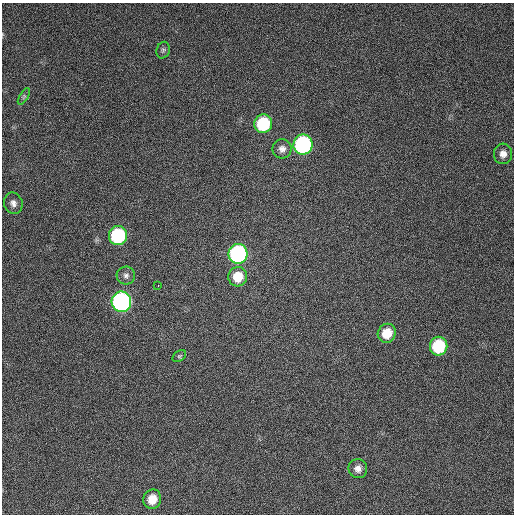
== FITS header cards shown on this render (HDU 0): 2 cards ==
NAXIS1  =                  512 / Axis length
NAXIS2  =                  512 / Axis length

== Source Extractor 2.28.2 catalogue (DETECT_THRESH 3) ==
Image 512 x 512 px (HDU 0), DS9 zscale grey, 1 PNG px = 1 image px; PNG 516 x 516 px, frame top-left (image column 1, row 512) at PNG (2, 3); each listed source drawn as its Kron ellipse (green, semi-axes under 4 px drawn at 4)
Background 345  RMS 7.4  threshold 22.1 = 3 sigma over >= 5 px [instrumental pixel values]
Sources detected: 18; all 18 listed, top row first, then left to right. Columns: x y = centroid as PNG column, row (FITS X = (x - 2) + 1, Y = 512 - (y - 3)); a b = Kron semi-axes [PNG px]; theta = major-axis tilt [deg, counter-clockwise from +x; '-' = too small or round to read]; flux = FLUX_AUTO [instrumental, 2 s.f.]
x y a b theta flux
163 50 8 6 74 1200
24 96 9 4 59 940
263 124 9 9 - 32000
303 144 10 9 - 92000
282 149 10 9 - 2800
503 154 10 9 - 3300
13 203 11 9 -69 2800
118 235 9 9 - 44000
238 254 10 9 - 97000
126 276 9 9 - 2100
238 277 10 9 - 9800
158 285 3 2 - 2500
121 302 10 10 - 160000
387 333 9 9 - 9300
439 346 9 8 - 27000
179 356 7 5 35 820
358 469 9 9 - 3100
152 499 10 9 - 8400